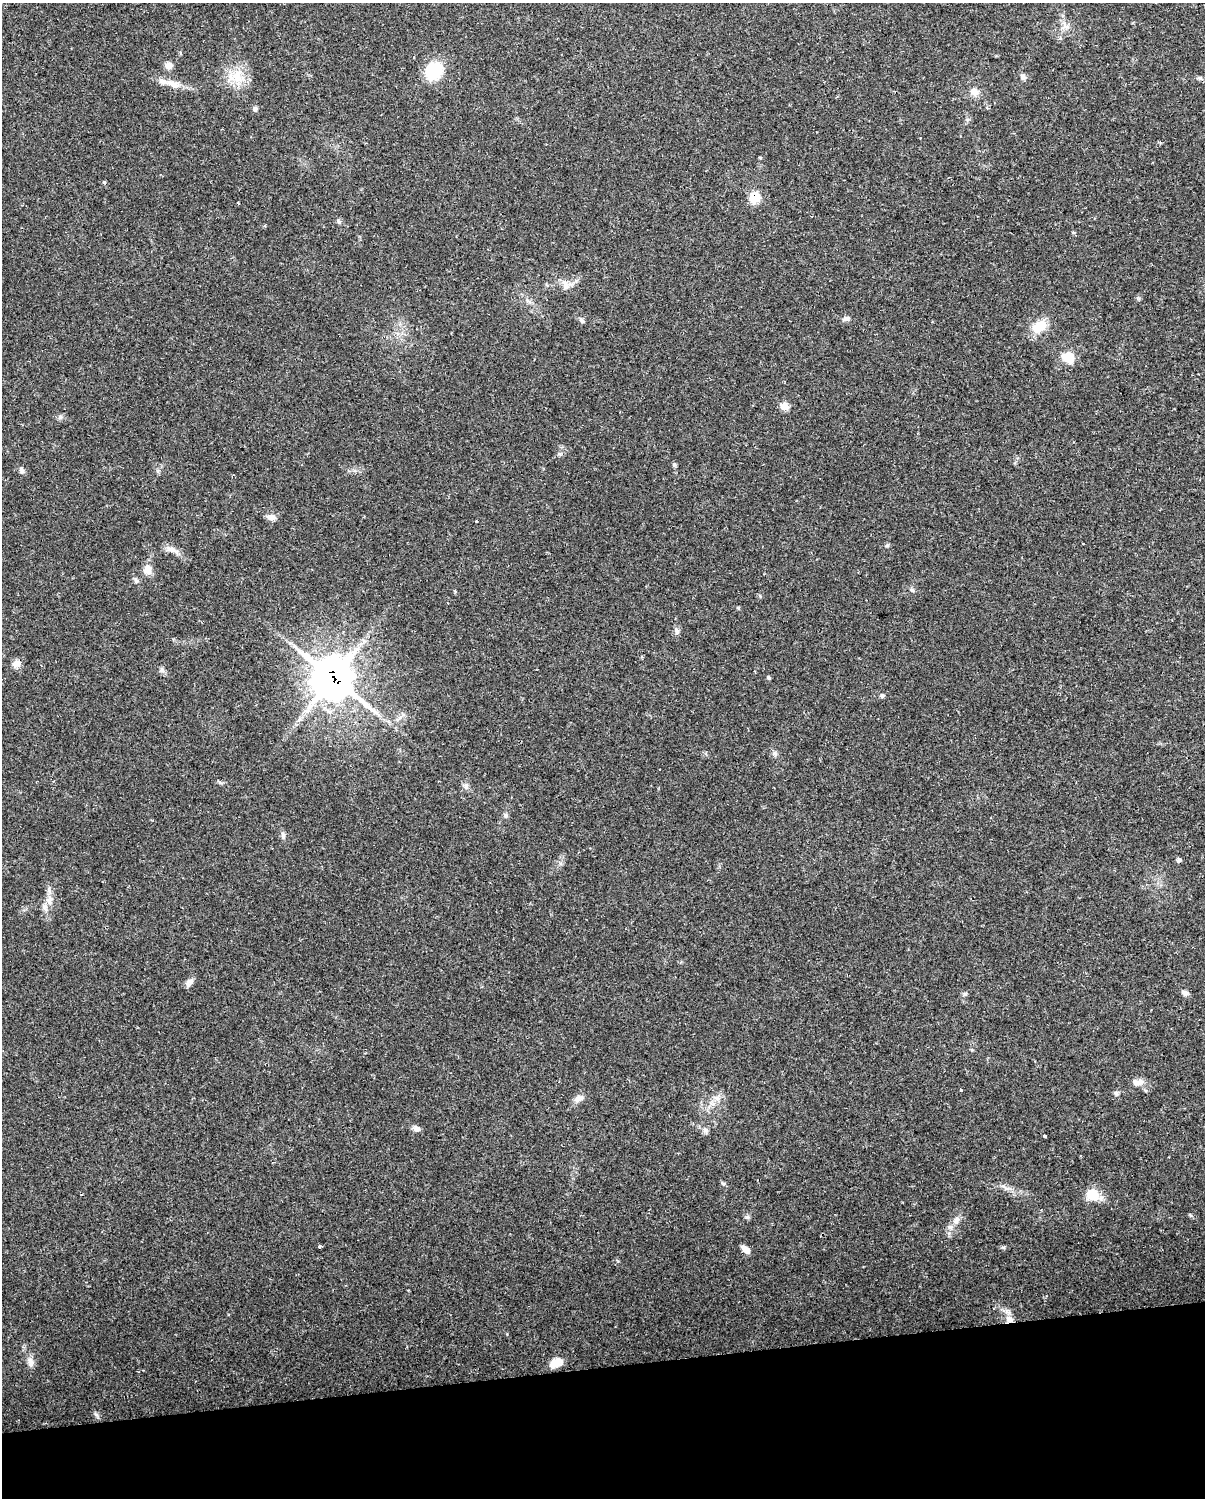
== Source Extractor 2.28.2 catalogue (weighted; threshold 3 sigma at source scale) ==
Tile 10 of 4 x 3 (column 2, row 3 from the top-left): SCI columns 1204-2406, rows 28-1523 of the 4812 x 4588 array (HDU 1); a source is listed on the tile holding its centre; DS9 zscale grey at full resolution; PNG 1207 x 1500 px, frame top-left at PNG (2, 3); no overlay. Shown black and unused: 9% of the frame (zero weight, under 2 of 3 exposures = <1% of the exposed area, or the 3 px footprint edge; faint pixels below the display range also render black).
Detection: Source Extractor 2.28.2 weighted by HDU 2 'WHT'; one run over the whole footprint, this tile lists its part. Background 0.0362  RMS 0.0036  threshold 0.0163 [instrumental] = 3 sigma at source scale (4.5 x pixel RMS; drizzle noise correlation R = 1.50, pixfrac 1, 0.0396/0.0396 arcsec/px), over >= 5 px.
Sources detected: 62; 2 inside a brighter listed object's ellipse — not listed separately; the other 60 listed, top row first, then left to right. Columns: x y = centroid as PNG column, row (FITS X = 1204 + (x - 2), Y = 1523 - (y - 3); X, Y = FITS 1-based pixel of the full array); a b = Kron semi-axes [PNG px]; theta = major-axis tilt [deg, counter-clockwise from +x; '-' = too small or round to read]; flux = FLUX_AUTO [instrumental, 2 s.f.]
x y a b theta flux
1066 27 7 5 44 1.2
168 65 7 6 - 3.1
434 71 20 16 44 14
237 77 20 13 -76 7.3
1023 77 9 7 -50 1.1
173 84 25 8 -16 4.3
974 92 11 9 -42 2.5
255 109 7 5 -84 0.85
760 157 5 3 - 0.4
104 182 3 3 - 2.2
755 197 9 8 - 8.1
238 203 3 2 - 0.27
339 222 6 5 - 0.67
1073 233 4 3 - 0.61
565 285 14 8 -64 2.2
847 318 9 6 0 1.2
581 320 8 5 -41 0.83
1039 326 18 11 31 7.5
1068 357 13 11 -14 6.3
784 406 7 6 - 4.6
60 417 8 4 45 0.72
21 470 8 6 -89 0.93
272 517 11 8 -10 2
476 521 3 3 - 1.1
1083 544 3 3 - 1.1
887 545 6 4 19 0.5
172 550 17 7 -23 2.6
147 570 12 9 72 3.4
136 580 7 5 -69 0.77
912 590 7 4 -18 0.59
677 631 10 6 -68 1.1
16 664 9 7 30 2.9
768 677 6 3 -45 0.42
333 678 18 16 -39 560
882 696 6 5 - 0.6
775 753 8 5 -71 0.87
466 786 9 6 80 1.2
505 815 8 6 -33 0.79
283 836 8 6 71 0.89
1179 860 6 5 - 0.77
49 900 14 9 -87 2.9
189 982 12 7 44 1.6
1184 993 9 7 -29 1.2
965 994 6 5 - 0.64
1138 1082 17 8 5 2.6
1116 1093 6 6 - 0.72
717 1098 10 5 -27 1.4
579 1099 12 8 31 2.2
417 1129 9 7 -27 1.5
705 1130 8 7 - 1.2
1045 1136 3 3 - 1.7
723 1183 6 4 -20 0.56
1093 1195 16 11 -21 7
956 1220 12 7 69 2
319 1246 4 3 - 0.6
745 1249 10 6 -38 2.2
1009 1319 11 9 -25 2.7
30 1362 14 7 -75 2.2
556 1362 14 9 28 4.4
96 1414 7 4 -20 0.69
Overlapping masked pixels (flux is a lower limit): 3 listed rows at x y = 755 197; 333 678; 1009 1319
Unlisted compact peaks at least as high as the median listed source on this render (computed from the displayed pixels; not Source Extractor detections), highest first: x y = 747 1217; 961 1090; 674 464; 1003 1247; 559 454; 738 608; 161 669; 1190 1215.